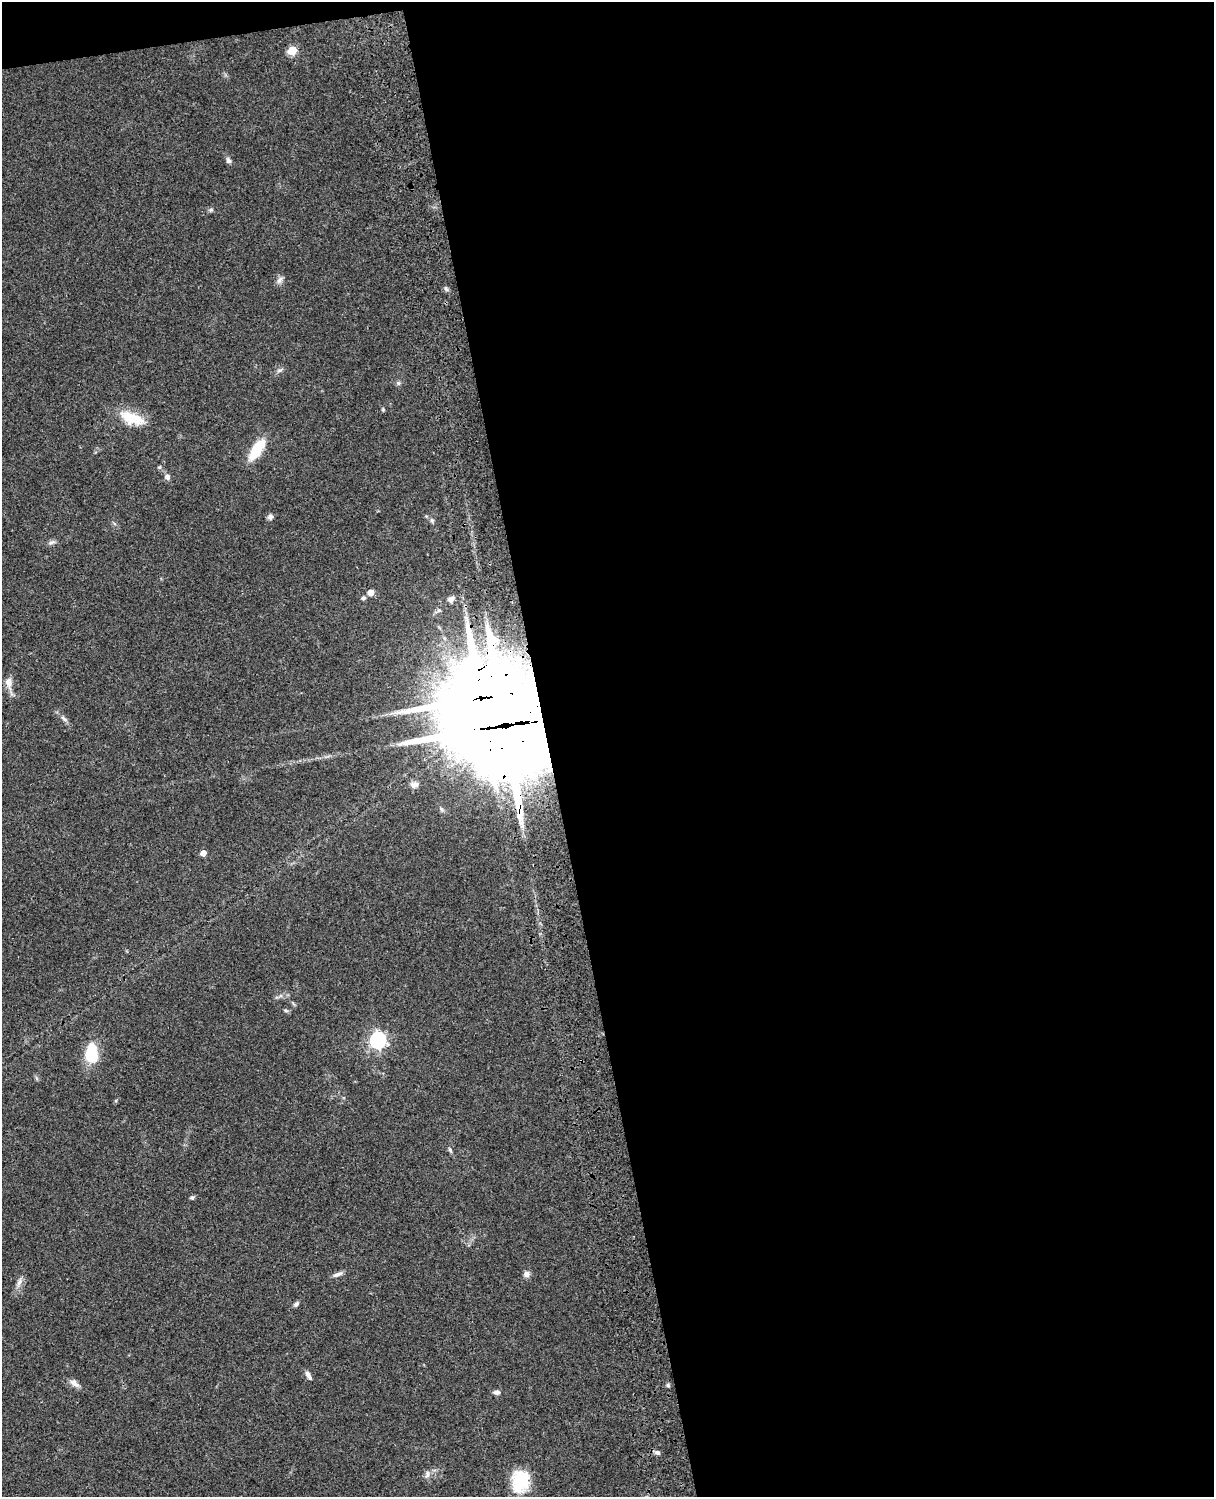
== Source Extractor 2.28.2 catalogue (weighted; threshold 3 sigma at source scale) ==
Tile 4 of 4 x 3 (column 4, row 1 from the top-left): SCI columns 3757-4968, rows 3269-4763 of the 5087 x 4927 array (HDU 1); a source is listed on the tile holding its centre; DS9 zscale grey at full resolution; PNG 1216 x 1499 px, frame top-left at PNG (2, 2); no overlay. Shown black and unused: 56% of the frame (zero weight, under 3 of 4 exposures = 6% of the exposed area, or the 3 px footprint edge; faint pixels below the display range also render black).
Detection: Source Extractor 2.28.2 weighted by HDU 2 'WHT'; one run over the whole footprint, this tile lists its part. Background 0.0768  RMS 0.0057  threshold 0.0259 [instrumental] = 3 sigma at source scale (4.5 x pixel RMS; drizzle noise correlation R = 1.50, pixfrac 1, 0.05/0.05 arcsec/px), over >= 5 px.
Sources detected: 41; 1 inside a brighter listed object's ellipse — not listed separately; the other 40 listed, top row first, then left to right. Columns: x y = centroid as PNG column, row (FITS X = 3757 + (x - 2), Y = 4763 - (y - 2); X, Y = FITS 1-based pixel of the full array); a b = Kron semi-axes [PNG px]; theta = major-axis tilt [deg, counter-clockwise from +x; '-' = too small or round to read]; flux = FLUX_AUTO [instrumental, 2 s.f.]
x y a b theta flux
292 50 5 5 - 22
228 160 8 6 -61 1.6
211 210 7 5 21 0.99
280 280 12 6 53 2
446 289 8 5 -62 1.2
279 370 9 4 9 1.2
398 383 6 6 - 1.2
132 418 31 13 -20 17
257 449 26 10 56 18
167 477 7 6 - 2.1
270 517 8 7 - 1.6
432 520 7 5 -69 1.1
51 542 11 5 23 1.6
371 592 5 5 - 6.1
363 598 5 5 - 1.4
451 599 9 7 23 2.4
9 682 14 8 -82 4.5
480 698 25 20 79 4400
64 719 11 5 -35 2
504 725 37 28 9 11000
414 785 11 8 25 2.8
441 809 6 5 - 1.1
203 853 5 4 - 4.1
286 1010 7 4 -19 0.88
378 1040 7 7 - 170
92 1053 25 14 89 17
36 1078 6 4 -88 0.9
450 1150 8 5 -63 1
192 1198 6 5 - 1
337 1274 15 5 21 2.2
526 1274 7 7 - 2.5
19 1282 12 6 67 2.7
296 1304 8 5 39 1.4
308 1374 9 6 -69 2
74 1383 14 7 -36 3
668 1385 6 4 72 0.84
497 1392 8 6 1 1.7
657 1453 9 5 -25 1.7
427 1474 12 6 78 2.1
520 1481 26 19 84 22
Overlapping masked pixels (flux is a lower limit): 2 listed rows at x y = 480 698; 504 725